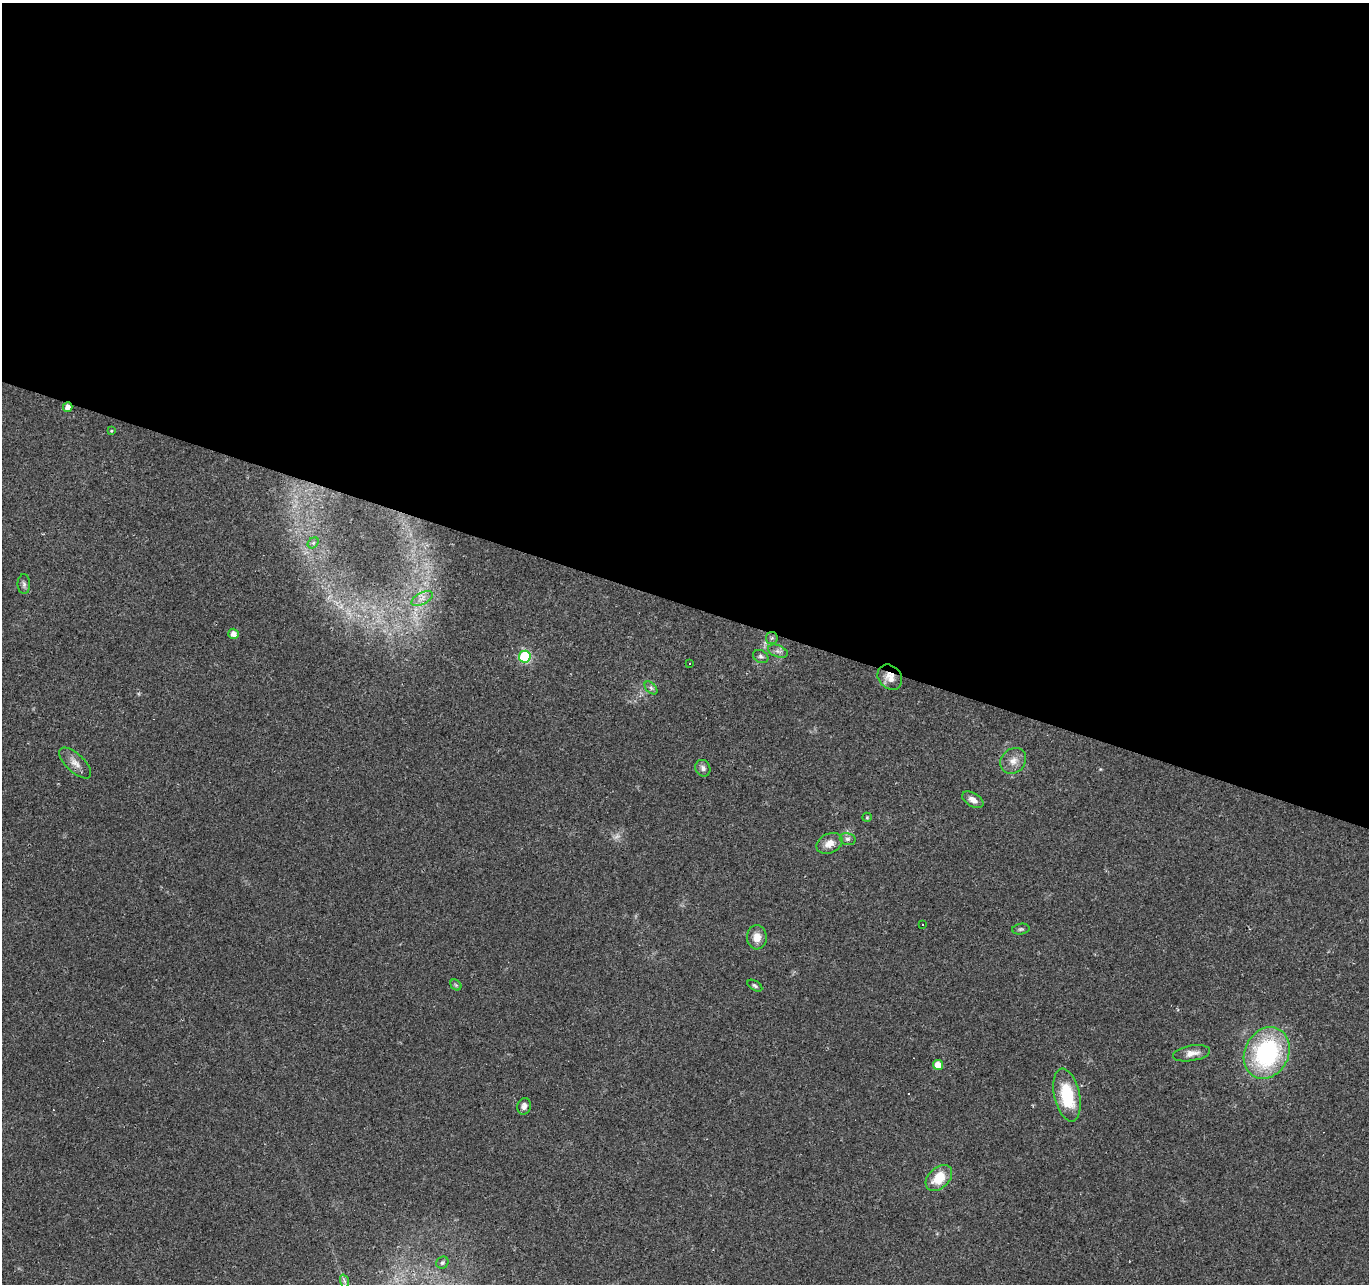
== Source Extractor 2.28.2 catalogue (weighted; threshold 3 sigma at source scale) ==
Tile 3 of 4 x 4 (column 3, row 1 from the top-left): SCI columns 2733-4099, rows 4058-5339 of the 5469 x 5613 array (HDU 1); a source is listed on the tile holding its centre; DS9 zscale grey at full resolution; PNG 1371 x 1286 px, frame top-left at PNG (2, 3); each listed source drawn as its Kron ellipse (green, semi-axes under 4 px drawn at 4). Shown black and unused: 47% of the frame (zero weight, under 2 of 3 exposures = <1% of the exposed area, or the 3 px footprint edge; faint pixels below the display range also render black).
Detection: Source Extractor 2.28.2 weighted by HDU 2 'WHT'; one run over the whole footprint, this tile lists its part. Background 0.0349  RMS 0.004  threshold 0.018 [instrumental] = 3 sigma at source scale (4.5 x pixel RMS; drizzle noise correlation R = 1.50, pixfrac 1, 0.0396/0.0396 arcsec/px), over >= 5 px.
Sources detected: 39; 1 too faint to see at this stretch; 5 cosmic-ray / hot-pixel residue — neither listed nor drawn; the other 33 listed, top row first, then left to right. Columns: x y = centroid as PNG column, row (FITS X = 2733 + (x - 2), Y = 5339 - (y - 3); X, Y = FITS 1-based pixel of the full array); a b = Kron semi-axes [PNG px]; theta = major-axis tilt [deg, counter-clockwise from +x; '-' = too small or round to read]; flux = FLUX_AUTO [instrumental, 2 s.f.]
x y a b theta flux
68 407 5 4 - 2.4
111 431 4 3 - 0.35
313 543 6 4 44 0.66
24 584 10 6 -89 1.2
422 598 12 5 27 2.3
233 634 5 5 - 2.4
772 638 6 6 - 0.76
778 651 10 6 -21 1.4
761 656 8 6 -30 1.1
525 657 6 6 - 34
689 663 3 3 - 1.2
890 677 14 11 -48 4
651 688 8 4 -46 0.96
1013 761 14 12 45 3.7
75 763 20 9 -43 3.2
703 768 8 7 - 1.4
973 800 12 6 -32 2.7
867 817 5 4 - 0.47
848 839 8 6 -13 1.2
830 843 14 9 25 3.7
923 925 3 3 - 0.73
1021 929 8 5 9 0.83
757 937 12 10 -88 4.3
456 985 6 4 -45 0.62
755 986 8 4 -32 0.75
1192 1053 19 7 10 3.3
1267 1053 27 22 63 53
938 1065 5 5 - 4.2
1067 1095 27 12 -78 18
524 1106 8 6 75 1.6
939 1178 15 10 42 9.8
442 1263 6 5 - 0.72
344 1281 7 4 -71 0.94
Overlapping masked pixels (flux is a lower limit): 2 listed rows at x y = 68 407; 890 677